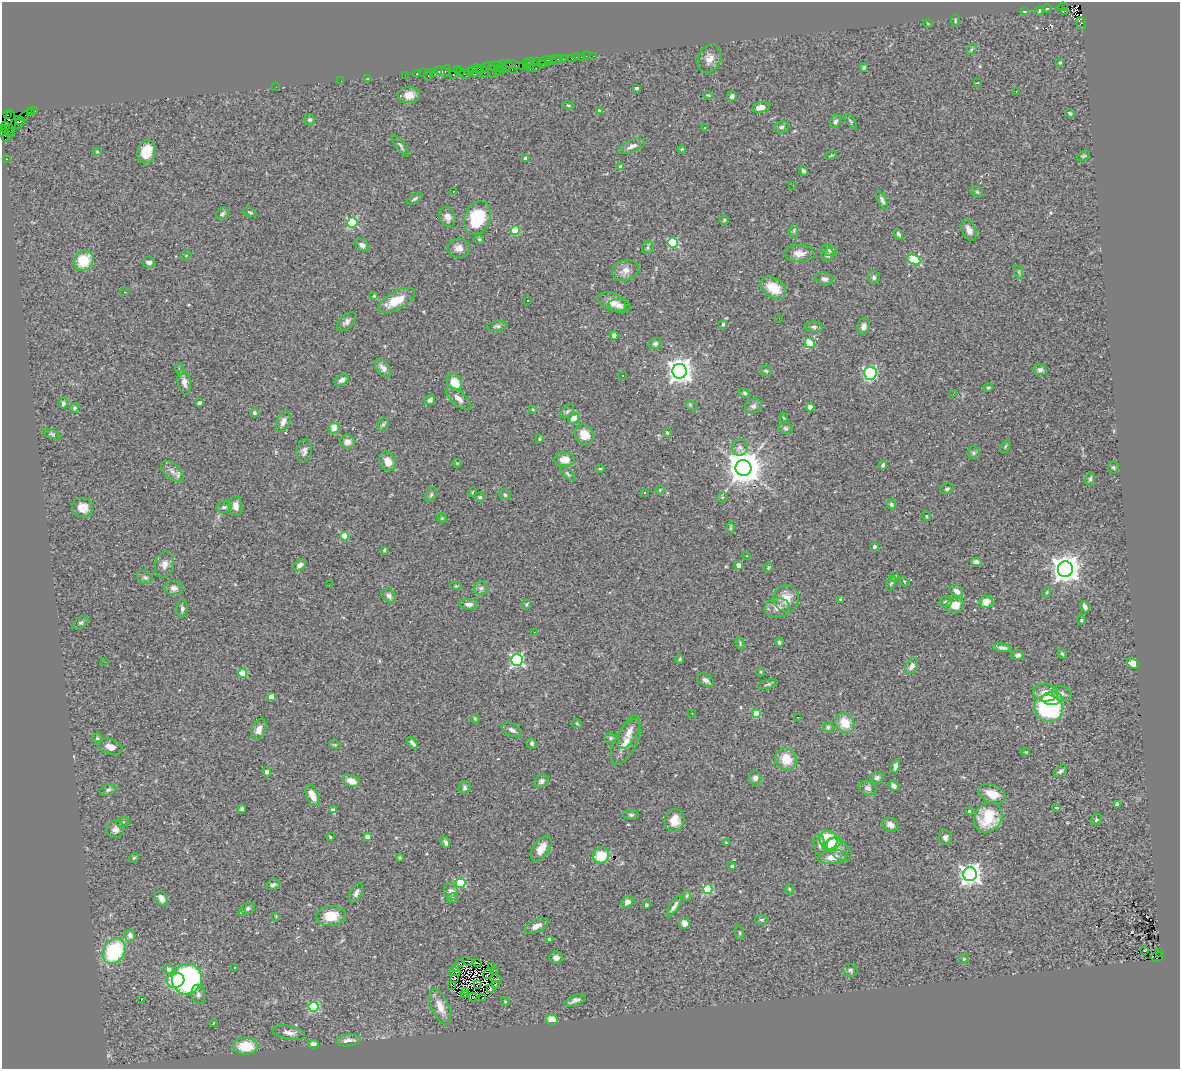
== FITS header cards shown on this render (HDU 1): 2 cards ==
NAXIS1  =                 1178
NAXIS2  =                 1067

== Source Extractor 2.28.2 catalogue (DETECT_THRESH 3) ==
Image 1178 x 1067 px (HDU 1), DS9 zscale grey, 1 PNG px = 1 image px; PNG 1182 x 1071 px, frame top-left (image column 1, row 1067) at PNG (2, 2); each listed source drawn as its Kron ellipse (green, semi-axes under 4 px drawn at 4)
Background 1.18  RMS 0.077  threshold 0.23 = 3 sigma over >= 5 px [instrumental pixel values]
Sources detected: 386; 8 with non-positive FLUX_AUTO (blend fragments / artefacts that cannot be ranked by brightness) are neither listed nor drawn; the other 378 listed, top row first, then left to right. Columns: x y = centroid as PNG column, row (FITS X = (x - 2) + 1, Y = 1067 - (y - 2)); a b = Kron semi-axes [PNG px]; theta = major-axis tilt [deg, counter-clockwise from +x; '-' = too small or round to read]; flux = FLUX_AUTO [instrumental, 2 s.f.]
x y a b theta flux
1063 7 5 3 - 270
1047 9 4 3 - 3.8
1024 11 4 2 - 3.7
1039 11 5 3 - 6
1065 11 3 2 - 23
955 21 6 3 90 5.7
1081 23 6 4 -70 210
928 24 5 3 - 4.1
971 49 6 4 59 8.2
586 56 2 2 - 12
593 56 2 2 - 14
576 57 2 2 - 16
581 57 2 2 - 35
572 58 3 3 - 110
563 59 3 2 - 16
709 59 14 11 67 44
552 60 7 3 33 110
557 60 5 3 - 95
545 61 6 3 17 150
530 62 4 3 - 67
536 62 2 2 - 25
1060 62 4 3 - 7.7
512 64 8 3 -13 250
527 64 6 2 -90 140
542 64 3 2 - 85
494 66 6 3 14 220
522 66 2 2 - 82
486 67 6 3 25 160
509 67 10 3 -36 190
864 67 4 3 - 6.9
499 68 3 3 - 220
503 68 4 2 - 120
536 68 2 2 - 110
457 69 3 2 - 41
472 69 4 3 - 79
477 69 5 3 - 150
530 69 4 2 - 120
446 71 6 3 60 100
460 71 2 2 - 32
483 71 7 4 -44 270
493 71 6 2 72 100
499 71 5 3 - 380
434 72 3 3 - 110
442 72 9 4 -15 220
469 72 4 3 - 51
478 72 6 2 30 75
423 73 2 2 - 30
417 74 3 3 - 120
465 74 5 2 - 130
405 75 2 2 - 26
428 75 6 3 75 290
453 75 3 3 - 140
368 79 3 3 - 14
341 81 2 2 - 3.2
977 83 4 2 - 4.4
276 87 2 2 - 12
636 88 3 3 - 13
1016 91 3 2 - 5.3
409 95 11 8 1 45
708 95 5 3 - 5.3
732 96 5 4 - 19
568 106 6 3 -9 5.8
761 107 9 5 15 41
599 110 4 3 - 9
30 111 2 2 - 21
35 111 3 2 - 52
1070 113 5 3 - 7.9
7 115 3 3 - 53
24 116 5 2 - 87
310 120 5 5 - 9.5
20 121 4 3 - 260
836 121 7 5 69 15
851 121 9 3 -50 8.3
17 123 6 6 - 430
10 124 14 5 89 610
6 125 3 2 - 63
781 127 7 5 11 13
704 128 3 3 - 13
8 131 6 3 -30 160
4 134 8 4 -72 190
400 146 13 4 -54 11
632 146 14 6 22 25
682 149 4 3 - 4.5
97 152 4 4 - 5
146 152 12 9 74 89
831 155 6 3 20 5.6
1083 156 7 4 26 6.7
525 158 4 3 - 20
6 159 3 2 - 35
621 167 4 4 - 26
804 171 4 3 - 10
793 185 3 2 - 6.8
454 191 3 2 - 15
977 192 6 5 - 7.9
415 199 8 4 31 12
882 200 10 4 -63 13
250 212 7 4 -21 7.6
222 214 7 5 45 11
447 217 10 7 -64 31
477 218 17 12 68 250
724 220 4 4 - 6.2
352 222 5 5 - 420
515 230 4 4 - 190
969 230 11 6 -67 30
794 231 7 4 82 7.6
898 234 6 4 -57 11
479 239 5 4 - 9.8
673 243 5 5 - 430
362 245 7 5 -42 18
459 248 11 9 2 36
648 248 6 5 - 11
830 250 8 5 -15 12
799 253 15 8 -2 41
186 255 5 3 - 5.8
828 255 7 5 61 14
914 260 7 4 -23 290
84 261 10 9 - 150
149 262 6 5 - 21
625 270 13 10 19 39
1019 272 7 4 -72 7.2
874 277 6 6 - 12
824 279 9 6 -18 20
773 288 14 9 -32 110
124 292 2 2 - 32
374 296 3 3 - 4.6
397 300 20 9 29 120
527 301 3 3 - 7.3
612 302 15 8 -25 44
619 306 11 7 -3 20
779 318 3 2 - 3.8
347 322 12 6 45 20
723 324 3 3 - 8
497 326 10 4 6 13
863 326 8 6 76 22
814 327 9 5 -1 14
614 335 4 4 - 21
655 343 7 5 16 13
810 343 5 4 - 220
383 368 11 6 -51 27
179 369 6 3 -71 5.6
1040 370 7 5 -5 19
680 371 7 7 - 4600
766 371 6 4 -42 6.2
870 373 6 6 - 440
622 375 2 2 - 3.8
342 380 7 5 29 18
184 382 12 6 -77 30
454 382 9 7 -54 93
988 388 5 3 - 7
745 393 6 4 -28 8
953 394 2 2 - 3.6
458 398 15 6 -40 34
430 400 5 4 - 17
63 403 5 4 - 13
199 403 4 3 - 22
692 406 6 3 -33 10
753 406 9 7 29 17
810 407 4 4 - 56
74 408 5 4 - 10
533 410 4 3 - 5.7
567 411 8 5 45 9.6
254 413 4 4 - 15
573 418 5 4 - 38
784 418 4 3 - 4.5
283 422 11 6 65 28
383 424 7 5 67 9.5
334 428 5 5 - 60
786 428 7 5 -4 9.7
667 433 4 3 - 5.1
52 434 9 4 -21 9.2
584 435 10 9 - 70
539 439 3 3 - 5.8
347 442 7 6 - 31
740 447 8 8 - 22
1005 447 7 4 59 6.4
304 451 11 7 78 23
974 453 6 6 - 10
564 459 10 6 -1 56
387 461 10 7 -65 53
457 463 4 4 - 5.5
883 465 4 4 - 11
1113 467 6 5 - 7.9
743 468 8 8 - 12000
600 469 5 3 - 4.3
172 471 14 7 -42 31
568 474 9 4 -41 9.2
1090 479 6 5 - 10
947 489 7 5 19 9.7
660 490 4 4 - 5.6
472 492 4 2 - 3.8
644 493 3 2 - 3.5
431 495 7 5 63 9.4
505 495 6 5 - 9.3
480 497 5 4 - 8
722 497 5 5 - 7.2
891 504 5 4 - 8.9
236 506 10 7 -82 31
224 507 8 5 10 14
83 508 10 9 - 59
926 516 5 3 - 3.9
442 518 5 4 - 6.5
730 528 6 4 89 6.5
345 536 4 4 - 160
874 547 3 3 - 16
384 550 4 3 - 6.4
747 556 3 2 - 33
976 562 5 4 - 16
164 564 13 9 77 33
300 565 7 5 39 26
738 565 4 4 - 45
768 568 5 3 - 5.6
1065 569 8 7 - 6300
145 577 8 6 -26 15
894 577 5 4 - 5.4
904 581 5 3 - 4.5
891 583 7 4 62 7.1
329 585 2 2 - 3.3
456 586 5 3 - 4.9
174 588 9 7 -10 24
481 588 7 7 - 14
957 591 7 5 -39 27
1047 592 6 3 71 5.1
389 596 8 6 -40 20
786 599 13 13 - 71
840 599 4 3 - 6.2
946 602 6 5 - 11
986 602 6 6 - 47
469 604 9 5 -3 22
526 604 5 4 - 6.4
955 605 9 7 15 57
1085 607 6 3 -67 17
777 608 13 9 8 41
182 609 8 5 88 14
1081 620 4 4 - 5.6
81 622 8 5 35 12
534 632 2 2 - 5.1
779 642 4 4 - 8.5
740 643 7 3 -73 6.5
1002 648 9 4 -10 15
1062 654 5 3 - 6.9
1018 655 6 5 - 16
679 659 4 3 - 5.5
517 660 6 6 - 850
105 662 3 2 - 5.9
1133 663 6 5 - 32
912 666 8 5 61 26
761 672 4 3 - 4.3
243 673 4 4 - 150
706 680 9 5 -31 16
768 684 10 4 15 9.7
1045 693 12 9 -5 60
1062 694 10 7 -23 21
271 697 4 4 - 48
1052 698 10 6 5 97
1049 708 14 13 - 740
692 713 2 2 - 2.4
756 714 4 4 - 130
798 717 2 2 - 2.9
475 719 5 3 - 4.9
845 723 10 9 - 98
577 724 5 3 - 5.4
828 727 5 5 - 9.1
259 729 11 7 65 35
512 730 11 6 -27 22
629 732 18 8 63 47
97 738 5 5 - 8.2
610 738 6 5 - 8.7
626 742 25 11 63 64
412 743 7 3 -52 21
532 743 5 5 - 11
335 745 6 3 -18 5.4
110 747 12 7 -17 33
1026 752 4 3 - 4.7
786 759 11 10 - 95
896 766 7 4 75 21
1060 771 7 5 37 14
267 772 4 4 - 16
877 777 7 5 16 15
755 778 7 6 - 19
351 781 9 5 -21 52
542 781 8 6 34 17
894 786 6 4 -51 17
465 788 6 6 - 11
868 788 9 7 -26 20
108 790 8 5 22 12
992 794 14 9 -21 64
312 795 11 6 -69 67
1117 804 4 3 - 6.6
1056 808 4 3 - 10
242 809 4 4 - 11
333 810 4 4 - 25
970 811 4 3 - 15
631 815 8 5 -2 10
988 817 16 13 56 190
675 820 11 9 80 54
1096 820 6 5 - 9.2
123 822 7 5 19 9.5
890 825 9 6 -26 26
115 829 9 8 - 23
330 837 3 2 - 5.1
367 837 4 4 - 30
945 837 7 6 - 18
828 840 9 8 - 210
445 842 6 4 -58 15
726 843 4 3 - 4.4
833 844 9 5 42 99
819 845 11 5 -83 15
541 849 14 8 56 54
839 849 15 8 -38 30
601 855 8 8 - 160
832 857 15 7 5 51
134 858 5 4 - 6.8
400 858 4 3 - 5.1
732 866 3 3 - 9.2
970 874 7 6 - 3100
461 883 5 4 - 310
273 885 7 5 25 13
708 889 5 4 - 270
789 889 5 3 - 4.4
451 892 9 7 -67 24
356 893 10 5 61 20
687 896 5 4 - 6.2
452 898 5 5 - 10
162 899 8 5 -54 44
627 902 6 5 - 24
646 905 3 3 - 16
674 906 12 4 56 18
248 908 7 5 24 12
242 913 4 4 - 38
276 916 4 3 - 5
331 916 15 10 6 97
761 920 6 5 - 10
684 923 5 5 - 35
537 926 13 6 26 30
739 933 7 3 -81 7.6
130 935 6 5 - 22
549 939 3 3 - 7.3
114 951 13 10 59 390
1144 951 3 2 - 10
1159 952 2 2 - 160
556 957 6 6 - 19
1157 957 6 5 - 440
964 959 5 4 - 5.9
468 961 6 2 -26 6
460 963 4 2 - 3.4
477 963 4 2 - 5.1
234 967 2 2 - 4.9
491 967 2 2 - 3.1
169 969 5 5 - 25
455 969 3 2 - 2.6
494 970 2 2 - 2.9
850 970 7 6 - 12
454 972 6 2 7 0.12
488 974 6 2 45 7.5
454 978 2 2 - 2.7
187 979 15 14 - 860
496 979 6 2 -9 21
176 980 9 7 13 130
477 984 3 2 - 3.3
452 985 3 2 - 8.4
495 985 4 2 - 3
490 988 4 2 - 5.3
465 992 2 2 - 2
198 994 9 7 -80 18
465 994 2 2 - 2
473 997 4 2 - 6
483 997 3 2 - 8.3
141 1000 3 2 - 39
575 1000 11 5 22 23
505 1001 4 3 - 3.5
314 1007 5 5 - 340
440 1007 19 8 -66 59
552 1019 6 5 - 62
213 1023 4 2 - 3.4
289 1032 17 6 -11 35
348 1040 12 6 5 36
313 1044 5 4 - 26
246 1046 12 8 0 140
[8 non-positive-flux detections neither listed nor drawn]